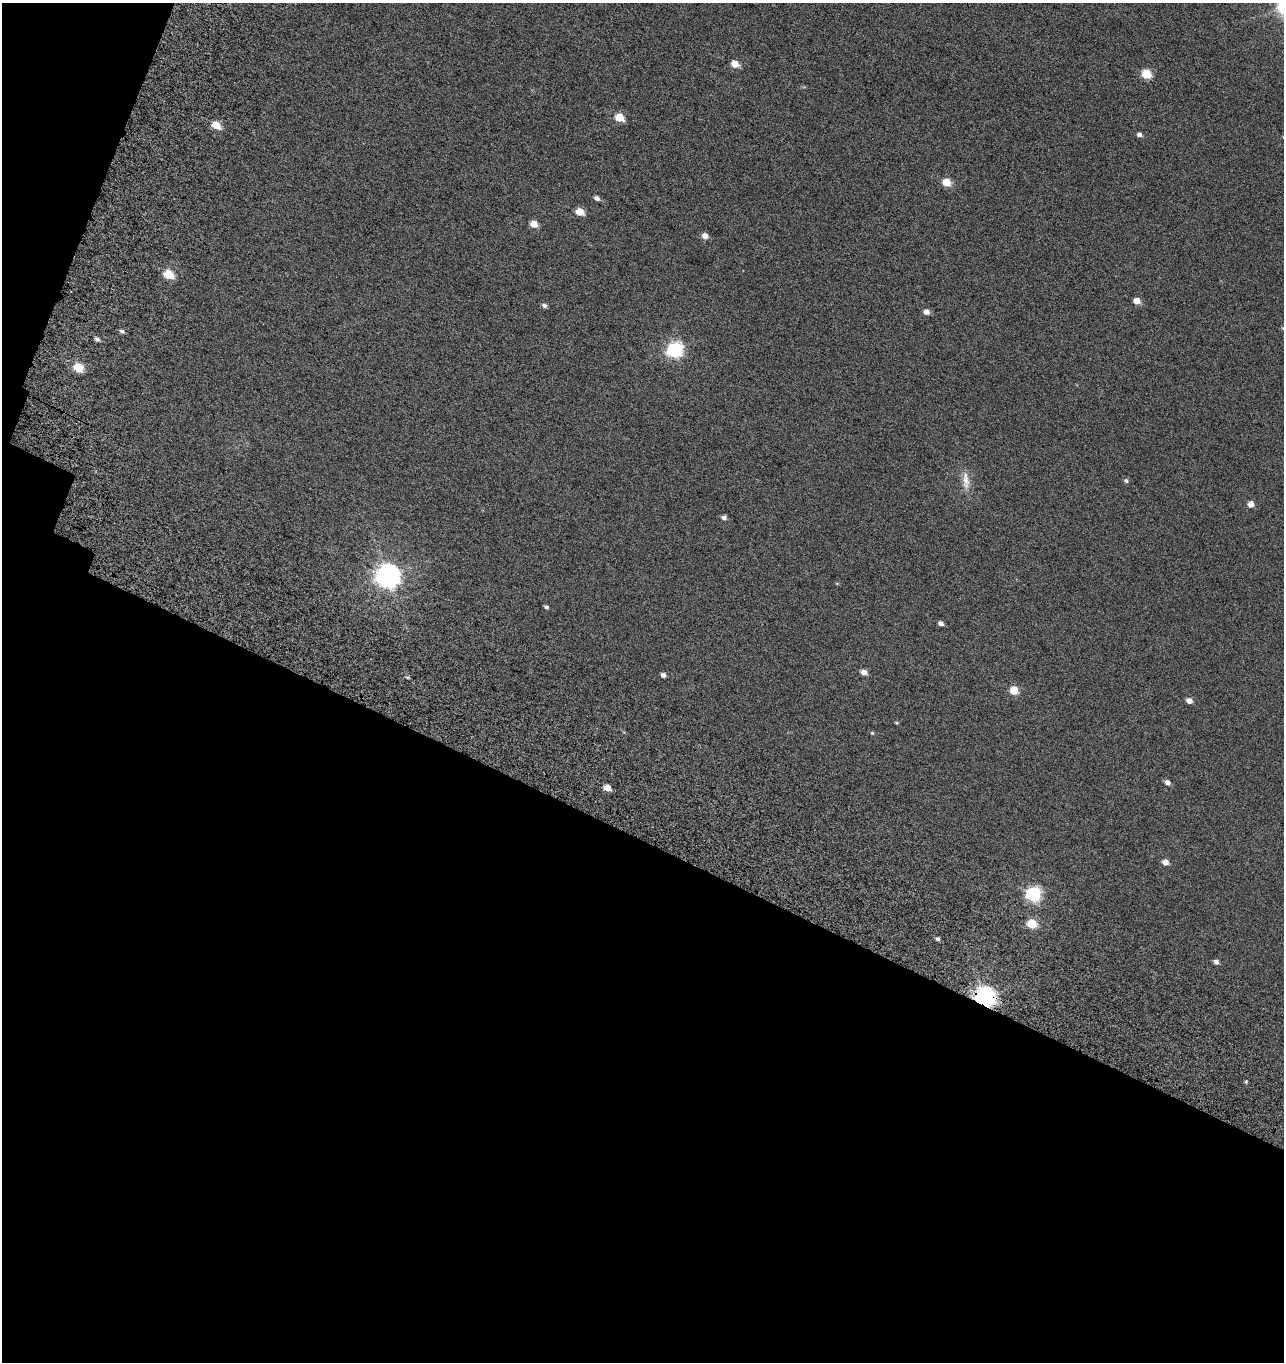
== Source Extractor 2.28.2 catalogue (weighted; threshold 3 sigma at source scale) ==
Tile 3 of 2 x 2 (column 1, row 2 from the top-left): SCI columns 309-1590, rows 195-1554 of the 3170 x 3112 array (HDU 1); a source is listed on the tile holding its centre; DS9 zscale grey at full resolution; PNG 1286 x 1364 px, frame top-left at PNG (2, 3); no overlay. Shown black and unused: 41% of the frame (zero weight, under 5 of 10 exposures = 19% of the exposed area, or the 3 px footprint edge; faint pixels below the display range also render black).
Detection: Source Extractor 2.28.2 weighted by HDU 2 'WHT'; one run over the whole footprint, this tile lists its part. Background 0.0379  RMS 0.024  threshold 0.098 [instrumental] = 3 sigma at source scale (4.09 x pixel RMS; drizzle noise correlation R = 1.36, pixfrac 0.8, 0.0396/0.0396 arcsec/px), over >= 5 px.
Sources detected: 41; all 41 listed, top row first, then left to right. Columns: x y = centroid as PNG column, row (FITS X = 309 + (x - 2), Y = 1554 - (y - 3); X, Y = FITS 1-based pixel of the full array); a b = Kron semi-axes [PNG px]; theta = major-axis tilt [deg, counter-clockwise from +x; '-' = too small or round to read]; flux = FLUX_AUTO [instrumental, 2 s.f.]
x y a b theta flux
735 64 5 5 - 28
1147 74 5 5 - 87
620 117 5 5 - 55
216 125 6 5 - 44
1139 135 5 5 - 6.3
947 182 5 5 - 49
597 198 6 5 - 6.6
580 212 5 5 - 38
534 224 5 5 - 27
705 236 6 5 - 13
169 274 6 5 - 64
1137 301 5 5 - 24
544 306 6 5 - 5.1
927 312 6 5 - 11
122 331 6 4 -27 4.7
97 339 5 4 - 5.9
675 350 7 6 - 440
78 367 5 5 - 81
966 480 26 9 -84 22
1126 481 6 5 - 4
1251 504 5 5 - 16
724 518 6 5 - 6.3
388 576 8 7 - 1700
546 607 5 4 - 3.9
941 623 5 4 - 7.7
864 672 6 5 - 13
663 675 5 4 - 6.6
407 677 5 3 - 2.3
1014 690 5 5 - 48
1189 701 5 4 - 13
896 723 5 3 - 2
872 733 5 4 - 2.2
1167 782 6 5 - 8.7
607 788 5 4 - 21
1165 862 5 5 - 16
1033 894 6 6 - 360
1032 924 5 5 - 83
938 939 4 4 - 5
1216 962 5 5 - 7.4
984 997 7 7 - 1300
1246 1082 4 4 - 2.5
Overlapping masked pixels (flux is a lower limit): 1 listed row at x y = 984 997